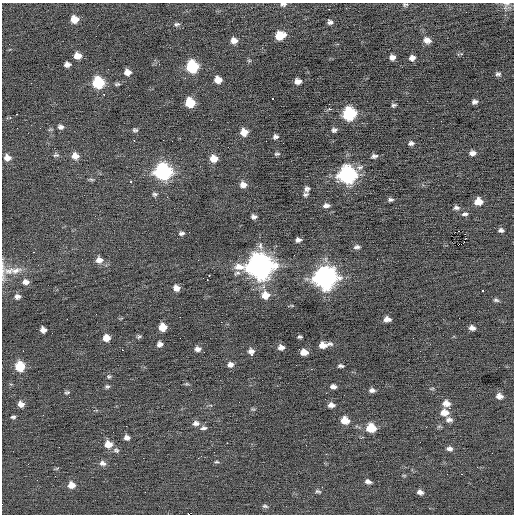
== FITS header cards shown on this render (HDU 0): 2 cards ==
NAXIS1  =                  512 / Axis length
NAXIS2  =                  512 / Axis length

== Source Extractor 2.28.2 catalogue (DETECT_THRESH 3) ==
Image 512 x 512 px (HDU 0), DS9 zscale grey, 1 PNG px = 1 image px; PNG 516 x 516 px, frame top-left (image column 1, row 512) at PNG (2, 3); no overlay
Background -0.0318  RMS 0.75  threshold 2.26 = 3 sigma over >= 5 px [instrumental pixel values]
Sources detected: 148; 1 with non-positive FLUX_AUTO (blend fragments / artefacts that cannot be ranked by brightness) is not listed; the other 147 listed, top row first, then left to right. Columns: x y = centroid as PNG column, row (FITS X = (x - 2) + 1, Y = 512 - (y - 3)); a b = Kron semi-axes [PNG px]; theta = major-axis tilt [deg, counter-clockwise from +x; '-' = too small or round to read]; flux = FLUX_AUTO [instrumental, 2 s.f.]
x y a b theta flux
283 4 8 5 7 140
506 4 12 8 55 240
405 5 8 5 2 95
329 9 2 2 - 340
466 12 2 2 - 24
74 19 7 7 - 610
330 22 6 5 - 150
177 24 7 5 8 110
280 35 8 7 - 1000
234 40 7 6 - 340
427 40 8 6 -16 290
77 56 7 6 - 480
392 57 5 5 - 230
412 58 6 5 - 250
249 61 6 4 -1 58
67 64 6 5 - 210
192 67 8 8 - 3200
127 72 7 6 - 310
498 74 7 4 -2 110
218 80 7 6 - 480
298 81 6 5 - 270
31 83 2 2 - 32
98 83 8 8 - 2800
117 84 8 5 8 98
104 94 3 2 - 660
272 98 3 3 - 260
475 102 5 4 - 150
190 103 7 7 - 1500
394 105 6 4 14 88
329 108 4 3 - 130
17 114 3 2 - 110
349 114 8 8 - 4400
211 120 2 2 - 38
61 127 8 6 -6 160
135 130 7 4 -6 100
334 130 6 5 - 130
244 132 7 6 - 520
275 137 5 4 - 140
134 140 3 2 - 79
266 141 2 2 - 210
411 143 6 5 - 130
472 153 8 6 7 230
277 154 8 4 10 85
56 155 8 6 8 110
75 156 9 8 - 380
374 156 6 4 13 130
7 158 8 7 - 310
214 158 7 6 - 550
360 167 10 6 16 170
163 172 9 9 - 9800
347 175 9 9 - 12000
91 179 8 4 -1 83
131 182 3 3 - 740
243 185 8 7 - 310
307 189 7 6 - 150
155 194 7 5 3 110
305 194 6 4 20 100
390 200 7 4 -4 110
478 202 7 6 - 680
326 205 8 5 7 200
456 208 8 5 0 150
465 214 8 5 6 120
254 217 5 4 - 170
501 230 6 5 - 130
182 233 7 4 11 120
465 239 2 2 - 41
298 240 5 4 - 180
458 245 3 2 - 18000
260 246 11 7 -80 200
357 247 8 5 13 150
33 252 3 2 - 33
99 260 7 6 - 310
198 260 2 2 - 21
260 266 12 11 - 41000
16 271 19 8 16 570
3 272 33 5 -89 370
237 273 9 5 23 130
209 276 3 2 - 250
203 278 2 2 - 27
325 278 11 10 - 26000
207 280 3 2 - 89
25 282 9 7 6 250
176 288 6 5 - 320
482 291 3 3 - 190
265 295 9 9 - 600
17 297 7 6 - 180
496 300 7 4 -8 100
180 317 2 2 - 360
67 319 2 2 - 28
387 319 6 5 - 280
221 322 2 2 - 130
163 327 6 6 - 650
472 328 6 5 - 220
43 330 6 5 - 260
139 336 6 5 - 83
300 337 4 3 - 80
106 338 6 6 - 470
160 344 6 5 - 180
324 345 13 6 9 500
281 347 6 5 - 230
198 349 7 5 3 200
122 350 2 2 - 350
23 351 2 2 - 50
204 352 2 2 - 87
304 352 7 5 -8 510
251 353 7 4 -86 410
230 364 7 6 - 210
20 366 8 7 - 1600
341 366 6 3 -5 110
109 377 5 5 - 75
187 384 7 4 0 60
107 386 6 5 - 94
333 386 6 4 -8 180
372 390 7 5 -3 160
67 392 7 5 20 91
499 396 8 6 -12 280
446 403 9 7 -11 340
21 404 7 6 - 270
331 405 7 5 -6 250
449 408 3 2 - 150
253 409 6 4 -17 62
444 412 9 7 -3 490
13 417 7 4 1 87
345 420 8 6 -14 670
449 420 8 6 0 190
196 423 10 7 4 230
203 428 8 4 8 120
371 428 8 7 - 1200
127 438 6 5 - 210
420 442 2 2 - 22
227 443 2 2 - 160
108 444 8 7 - 560
306 445 2 2 - 28
449 449 7 6 - 190
116 450 8 7 - 140
214 452 2 2 - 22
198 458 3 2 - 90
216 462 6 4 -5 69
102 463 9 6 -19 200
477 467 3 2 - 46
462 474 3 2 - 53
368 481 7 4 -14 180
71 485 8 7 - 440
322 487 3 3 - 42
318 491 8 4 -11 87
420 492 7 5 -22 180
265 506 8 5 -8 96
At the frame edge (FLAGS 8, measured only in part): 4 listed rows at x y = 283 4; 506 4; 405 5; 3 272
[1 non-positive-flux detection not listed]